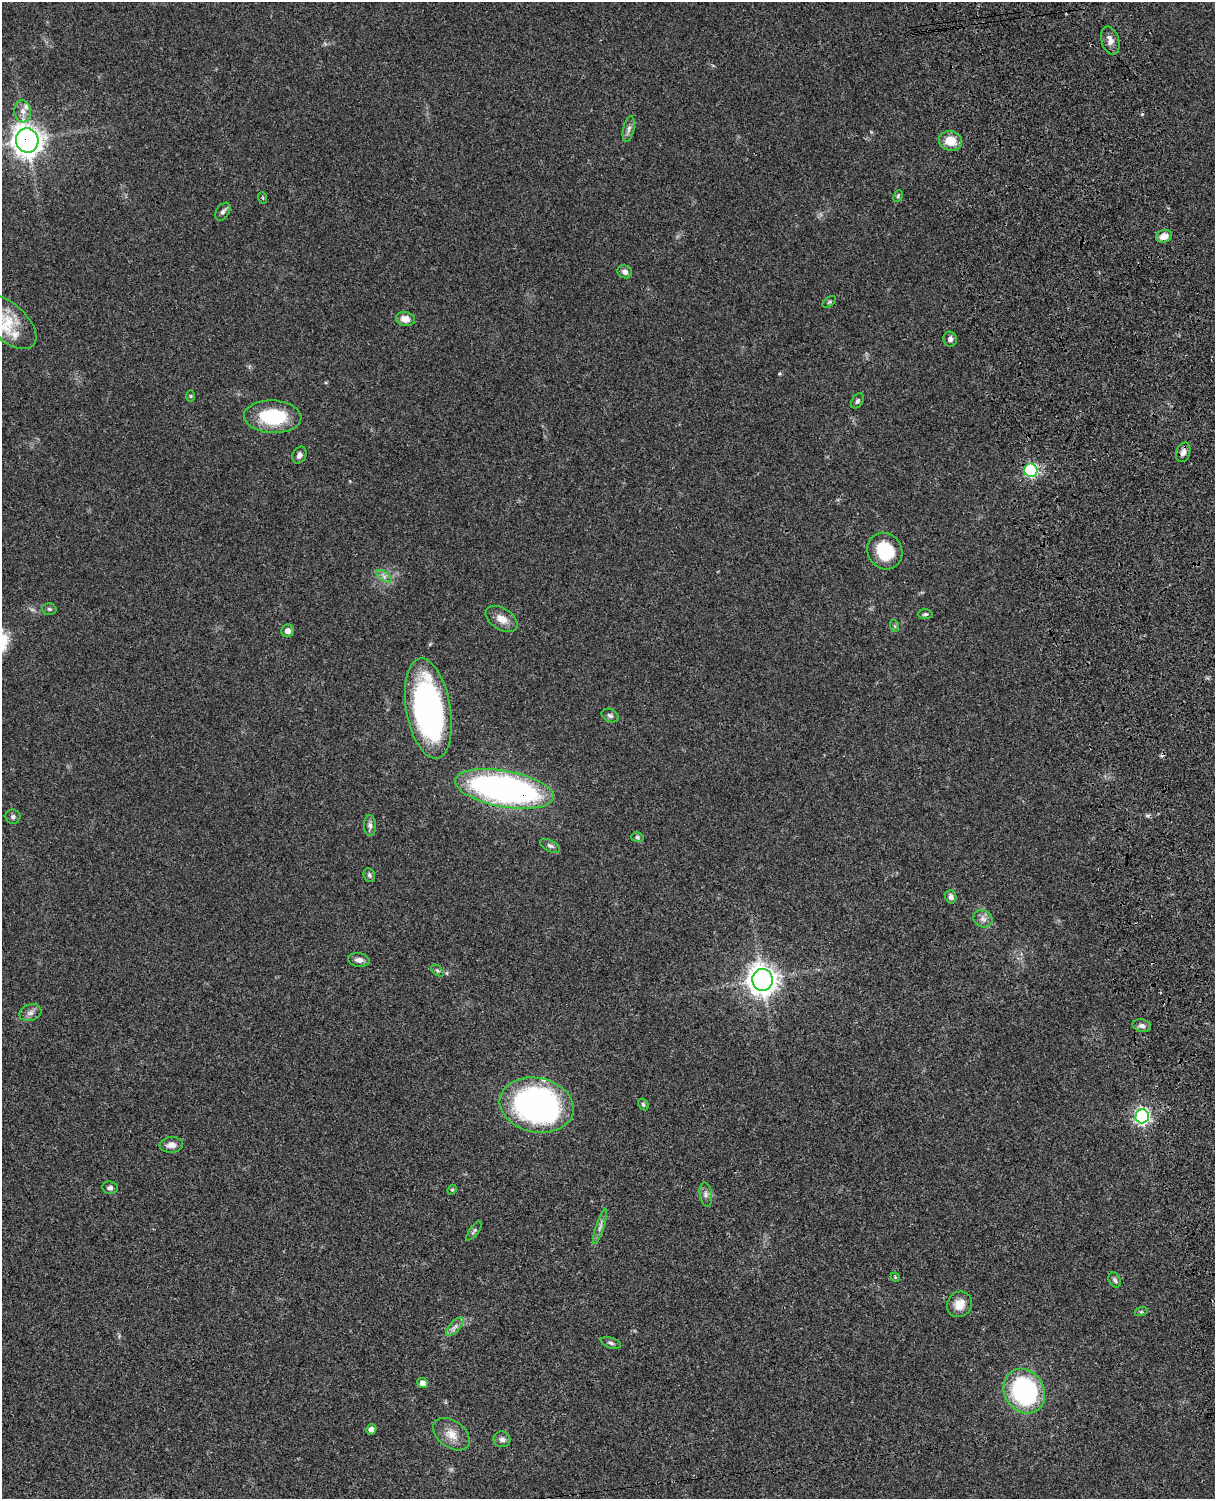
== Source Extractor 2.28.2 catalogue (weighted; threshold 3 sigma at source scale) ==
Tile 6 of 4 x 3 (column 2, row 2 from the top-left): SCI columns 1334-2546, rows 1771-3267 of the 5089 x 4924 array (HDU 1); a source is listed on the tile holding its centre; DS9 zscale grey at full resolution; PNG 1217 x 1501 px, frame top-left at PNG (2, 2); each listed source drawn as its Kron ellipse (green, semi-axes under 4 px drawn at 4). Shown black and unused: <1% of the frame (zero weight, under 3 of 4 exposures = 6% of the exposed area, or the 3 px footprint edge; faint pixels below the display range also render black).
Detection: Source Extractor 2.28.2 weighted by HDU 2 'WHT'; one run over the whole footprint, this tile lists its part. Background 0.0864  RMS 0.0061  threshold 0.0274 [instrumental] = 3 sigma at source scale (4.5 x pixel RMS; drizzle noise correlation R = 1.50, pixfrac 1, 0.05/0.05 arcsec/px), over >= 5 px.
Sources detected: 66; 1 cosmic-ray / hot-pixel residue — neither listed nor drawn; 3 inside a brighter listed object's ellipse — not listed separately; the other 62 listed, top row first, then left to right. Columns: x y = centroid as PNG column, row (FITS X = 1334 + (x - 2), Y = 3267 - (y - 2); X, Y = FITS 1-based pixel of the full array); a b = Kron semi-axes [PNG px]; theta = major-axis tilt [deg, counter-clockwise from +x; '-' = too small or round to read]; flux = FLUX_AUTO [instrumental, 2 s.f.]
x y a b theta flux
1110 40 14 8 -74 4.1
23 111 11 8 -85 3.9
629 129 13 5 78 2.2
27 140 12 11 - 560
951 141 12 9 -16 9.9
898 196 6 4 65 0.72
263 198 6 3 -71 0.61
223 212 10 6 56 1.9
1164 236 8 6 20 5.4
625 272 7 6 - 2.2
829 302 8 4 36 0.81
405 319 9 7 -13 5.3
8 322 34 18 -43 20
950 339 7 6 - 2.4
191 396 6 4 -89 0.64
857 401 8 5 56 1.4
273 417 29 16 -3 36
1183 452 10 7 72 2.9
299 455 9 6 63 2.3
1031 470 6 6 - 70
885 551 19 17 -58 24
384 576 8 4 -37 1.9
49 609 7 5 -3 1.1
925 614 7 4 1 1.1
501 619 17 10 -33 6.6
895 626 6 4 -70 0.72
288 631 6 6 - 2.7
428 708 51 22 -80 180
610 716 9 6 -25 1.6
504 789 50 18 -10 220
13 817 7 7 - 1.6
370 825 10 6 -89 2.1
637 837 6 4 -15 0.93
550 846 11 5 -27 1.7
369 875 7 5 -65 1.3
951 897 7 5 -76 2.1
983 919 10 8 -30 3
359 960 11 7 -8 3.2
437 970 7 4 -43 0.93
762 980 11 10 - 620
30 1013 11 8 17 2.9
1142 1026 9 6 -14 2
643 1104 6 5 - 1
537 1105 37 27 -12 190
1142 1116 7 6 - 160
171 1145 12 8 4 4.3
110 1188 8 6 -6 1.8
452 1190 5 4 - 0.9
706 1194 12 6 -82 2.3
600 1226 18 4 72 2.8
474 1231 11 4 53 1.2
895 1277 5 4 - 0.58
1115 1280 8 5 -62 1.3
959 1304 13 12 - 7.2
1141 1312 6 4 18 0.81
455 1327 12 5 48 2.6
611 1343 10 5 -17 1.6
422 1383 5 5 - 3.4
1024 1391 23 19 -57 90
371 1429 5 5 - 3
451 1434 20 13 -37 8.2
502 1439 8 8 - 2.4
Overlapping masked pixels (flux is a lower limit): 3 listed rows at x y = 27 140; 1031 470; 504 789
Isophote crosses this tile's border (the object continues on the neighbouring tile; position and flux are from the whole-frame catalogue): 1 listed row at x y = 8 322